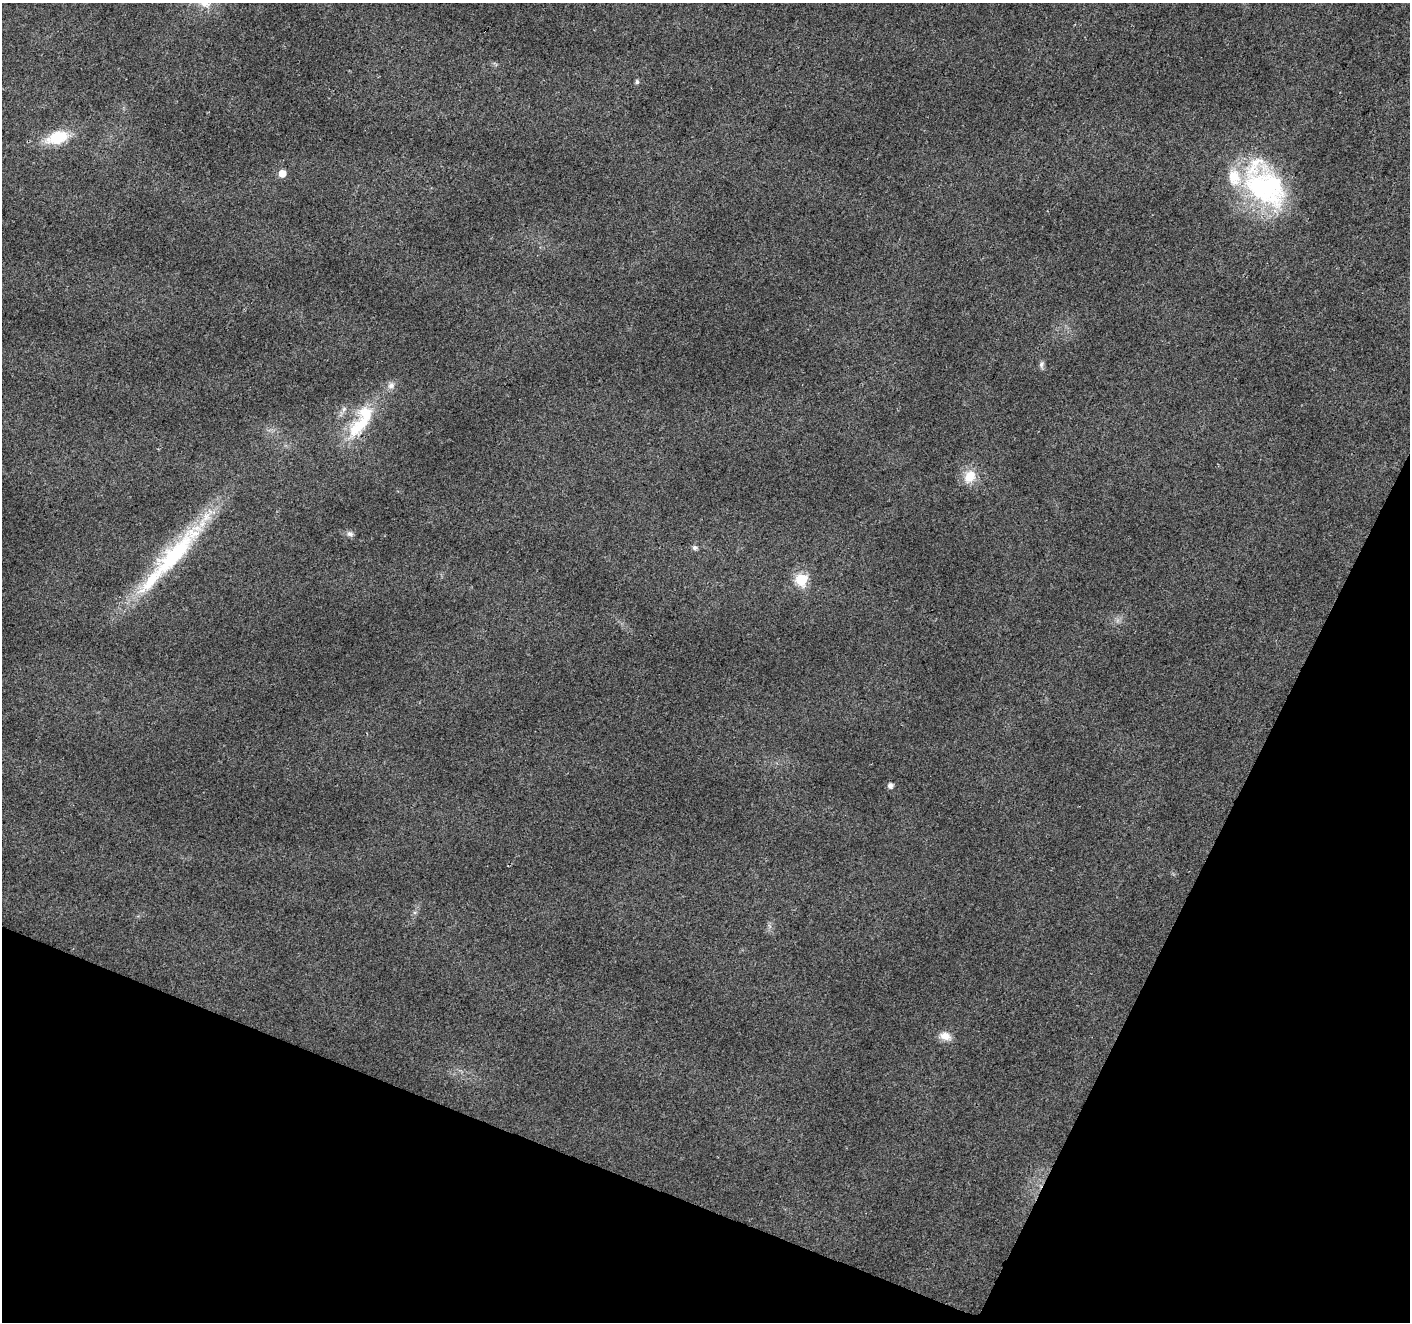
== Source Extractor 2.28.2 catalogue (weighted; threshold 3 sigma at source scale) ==
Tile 15 of 4 x 4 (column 3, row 4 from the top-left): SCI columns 2823-4230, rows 273-1592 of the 5638 x 5758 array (HDU 1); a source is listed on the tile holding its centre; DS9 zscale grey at full resolution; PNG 1412 x 1324 px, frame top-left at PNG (2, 3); no overlay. Shown black and unused: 21% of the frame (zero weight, under 2 of 3 exposures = <1% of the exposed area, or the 3 px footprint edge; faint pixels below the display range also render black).
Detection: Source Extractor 2.28.2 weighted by HDU 2 'WHT'; one run over the whole footprint, this tile lists its part. Background 0.0393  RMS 0.0071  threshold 0.0318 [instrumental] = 3 sigma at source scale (4.5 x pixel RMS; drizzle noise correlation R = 1.50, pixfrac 1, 0.0396/0.0396 arcsec/px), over >= 5 px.
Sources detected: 20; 5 inside a brighter listed object's ellipse — not listed separately; the other 15 listed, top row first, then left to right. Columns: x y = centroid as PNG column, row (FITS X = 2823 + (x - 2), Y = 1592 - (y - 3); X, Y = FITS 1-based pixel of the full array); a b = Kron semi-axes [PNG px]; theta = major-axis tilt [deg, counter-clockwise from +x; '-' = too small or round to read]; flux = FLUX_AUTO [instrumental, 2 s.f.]
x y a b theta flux
637 82 6 5 - 1.5
57 137 25 13 17 26
282 173 6 6 - 8.2
1266 188 60 43 -41 110
1041 365 10 6 77 2
391 385 10 8 52 3.6
344 409 7 6 - 2.1
356 429 30 20 65 28
970 476 16 13 55 13
350 534 9 7 -8 2.4
695 548 6 6 - 1.7
174 555 98 22 48 92
801 579 6 6 - 65
890 785 5 5 - 3.4
945 1036 16 11 -21 6.5